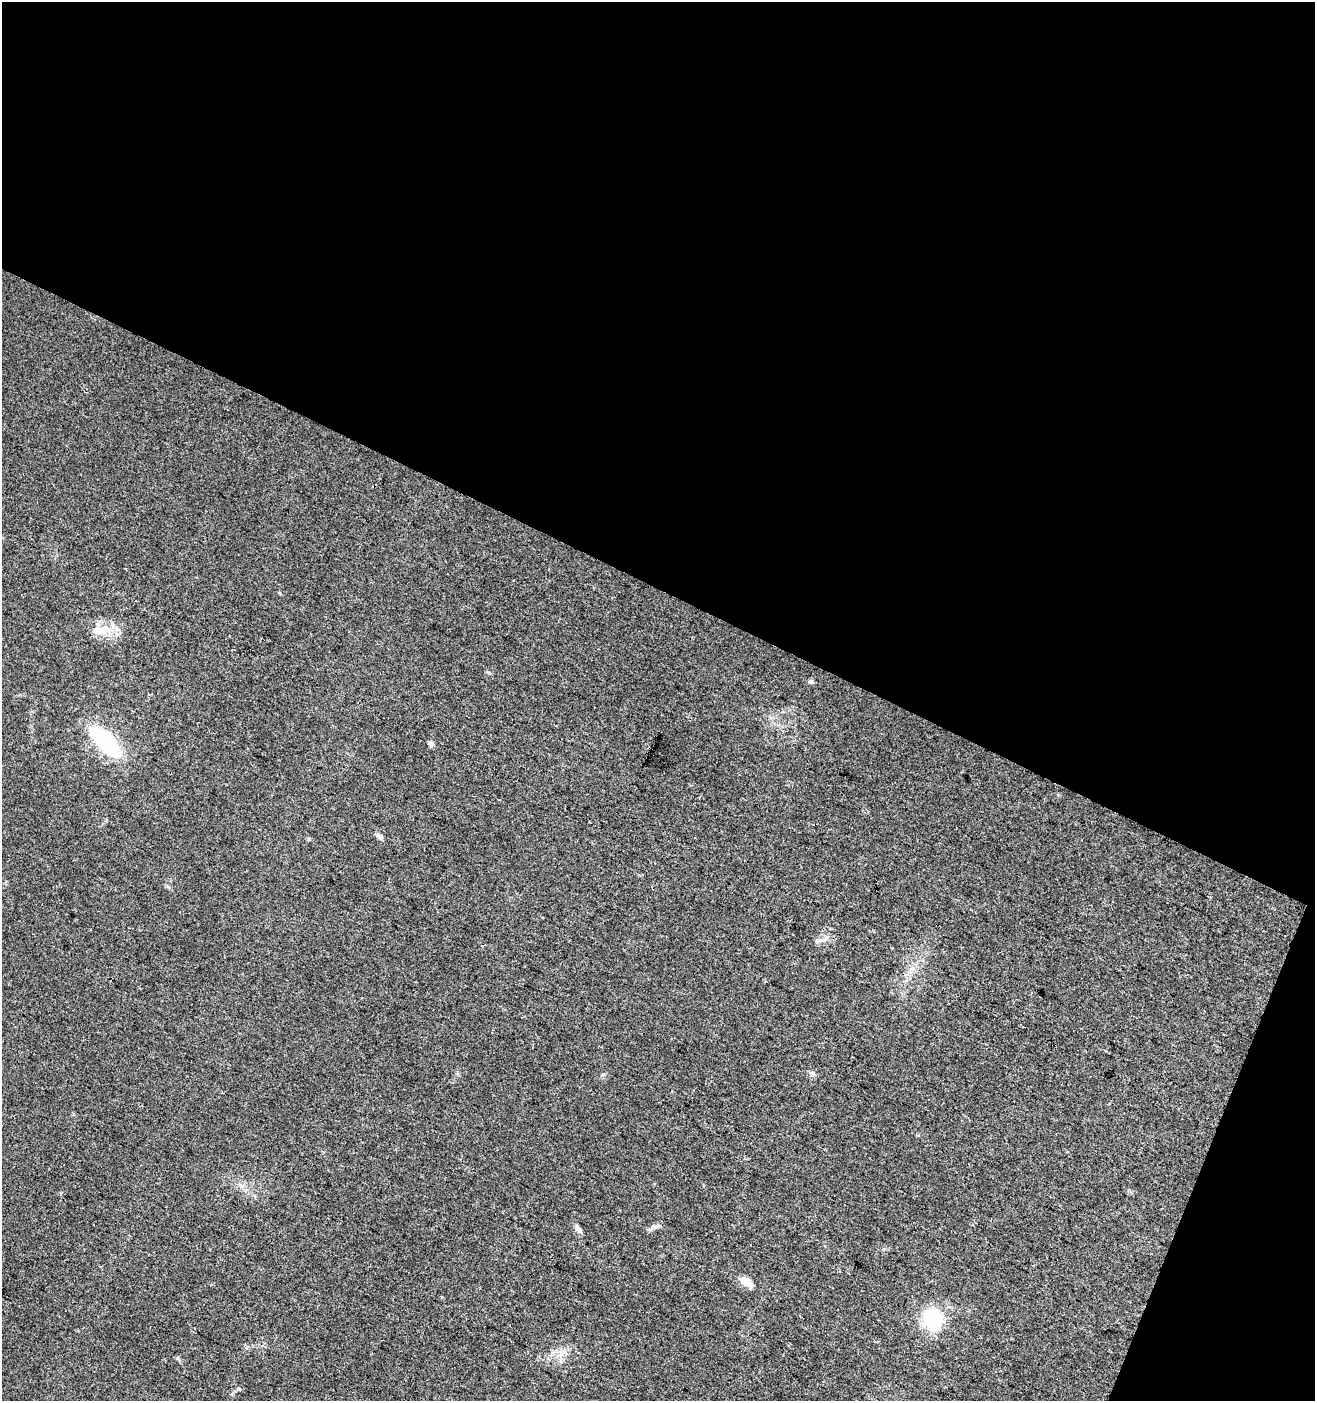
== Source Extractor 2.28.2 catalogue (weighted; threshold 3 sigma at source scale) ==
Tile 2 of 2 x 2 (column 2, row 1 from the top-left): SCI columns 1419-2731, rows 1402-2800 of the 2855 x 2800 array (HDU 1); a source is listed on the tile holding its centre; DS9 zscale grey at full resolution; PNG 1317 x 1403 px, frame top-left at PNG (2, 2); no overlay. Shown black and unused: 45% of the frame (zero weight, under 3 of 4 exposures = <1% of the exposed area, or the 3 px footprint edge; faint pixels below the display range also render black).
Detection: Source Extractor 2.28.2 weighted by HDU 2 'WHT'; one run over the whole footprint, this tile lists its part. Background 0.0244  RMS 0.0047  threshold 0.0212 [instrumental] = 3 sigma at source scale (4.5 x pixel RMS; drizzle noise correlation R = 1.50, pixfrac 1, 0.0396/0.0396 arcsec/px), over >= 5 px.
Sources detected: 11; all 11 listed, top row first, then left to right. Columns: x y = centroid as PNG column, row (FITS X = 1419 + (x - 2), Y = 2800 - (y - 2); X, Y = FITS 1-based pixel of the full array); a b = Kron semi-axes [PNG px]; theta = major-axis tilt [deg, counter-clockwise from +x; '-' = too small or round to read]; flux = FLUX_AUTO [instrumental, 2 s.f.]
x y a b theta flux
98 630 22 11 -9 7.3
811 682 7 5 -3 0.9
105 741 28 11 -44 58
430 744 8 5 -78 1.2
379 837 11 5 -49 1.4
812 1074 8 6 -24 1.6
657 1226 7 4 19 1
578 1228 14 5 -52 1.6
746 1282 15 8 -33 4.9
933 1319 21 18 -66 28
239 1389 6 4 -31 0.61
Unlisted compact peaks at least as high as the median listed source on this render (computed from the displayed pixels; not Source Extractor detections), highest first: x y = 603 1074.